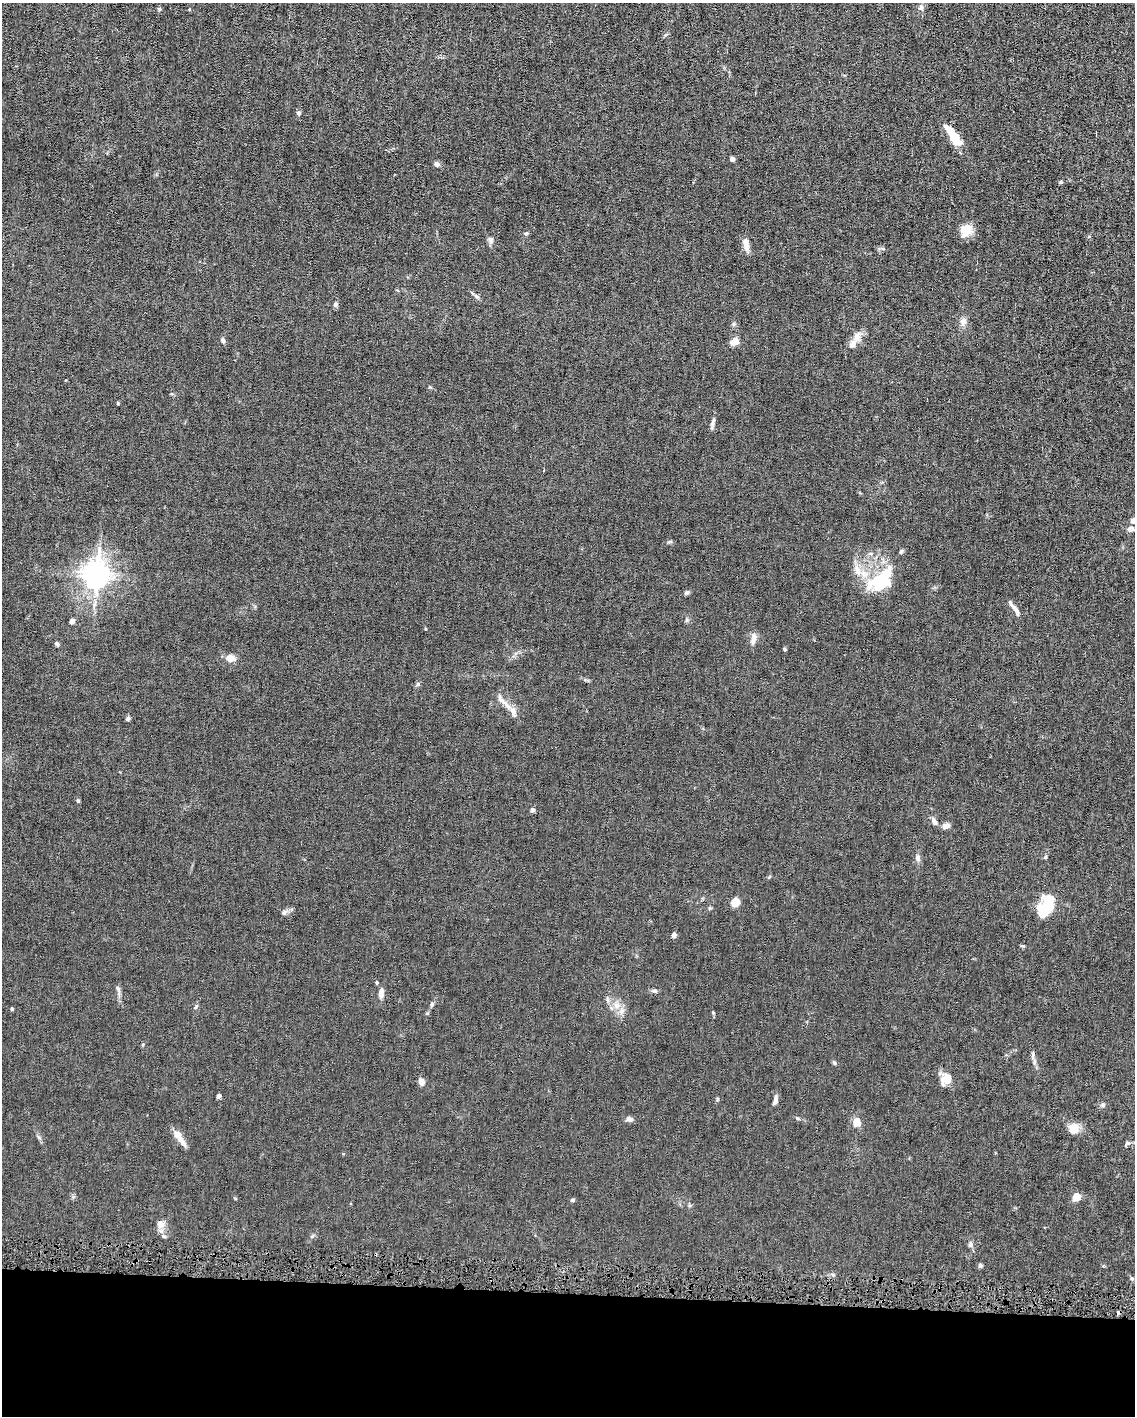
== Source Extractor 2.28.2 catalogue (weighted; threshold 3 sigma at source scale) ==
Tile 10 of 4 x 3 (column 2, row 3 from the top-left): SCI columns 1133-2265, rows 106-1519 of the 4530 x 4563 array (HDU 1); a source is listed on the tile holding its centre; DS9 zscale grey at full resolution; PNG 1137 x 1418 px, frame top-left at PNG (2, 3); no overlay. Shown black and unused: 9% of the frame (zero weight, under 4 of 8 exposures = <1% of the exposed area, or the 3 px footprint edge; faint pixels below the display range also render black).
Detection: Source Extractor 2.28.2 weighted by HDU 2 'WHT'; one run over the whole footprint, this tile lists its part. Background 0.0155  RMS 0.0024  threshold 0.00961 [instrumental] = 3 sigma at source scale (4.09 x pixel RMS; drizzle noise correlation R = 1.36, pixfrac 0.8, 0.05/0.05 arcsec/px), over >= 5 px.
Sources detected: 88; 3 inside a brighter object's white glare — not listed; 9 inside a brighter listed object's ellipse — not listed separately; the other 76 listed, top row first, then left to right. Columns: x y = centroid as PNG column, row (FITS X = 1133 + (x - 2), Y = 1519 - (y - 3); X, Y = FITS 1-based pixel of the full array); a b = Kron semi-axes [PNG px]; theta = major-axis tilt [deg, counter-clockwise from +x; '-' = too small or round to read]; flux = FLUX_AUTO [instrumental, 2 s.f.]
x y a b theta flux
921 7 8 6 27 0.56
159 9 6 4 -46 0.27
299 113 6 6 - 0.41
953 139 23 10 -33 3.2
732 159 4 4 - 0.74
437 164 7 6 - 0.66
1061 182 5 4 - 0.29
966 230 16 11 55 3.1
526 233 6 4 21 0.32
491 240 11 7 -78 0.71
746 244 17 6 -79 1.5
477 297 8 4 -19 0.41
335 304 6 5 - 0.48
963 321 10 8 86 1.2
733 324 6 5 - 0.38
857 337 12 10 70 1.6
223 340 7 5 -67 0.6
735 341 9 7 17 1.6
118 403 4 4 - 0.19
713 423 15 5 78 0.77
1133 521 7 7 - 0.89
1130 529 8 7 - 0.98
670 542 7 4 19 0.29
901 552 6 5 - 0.35
96 577 8 6 -26 140
882 581 32 18 1 8.4
687 593 6 5 - 0.45
1014 608 10 6 -37 0.71
72 621 5 4 - 1
753 638 16 6 78 1.2
57 644 7 5 -32 0.36
785 649 5 3 - 0.28
230 658 10 7 -8 1.9
418 684 6 5 - 0.34
500 698 19 6 -57 1.3
513 711 16 7 -74 1.5
128 718 6 5 - 0.4
78 801 5 4 - 0.28
532 810 5 5 - 0.59
934 822 11 6 -56 0.88
946 826 9 6 15 1.3
1045 857 5 4 - 0.3
918 858 9 7 -76 0.72
735 902 9 8 - 2.1
1048 905 15 12 76 11
284 913 7 5 73 0.54
673 935 5 4 - 0.91
1022 946 6 4 -20 0.28
376 982 6 4 -84 0.26
118 988 8 5 -69 0.5
654 991 8 6 7 0.49
381 993 11 5 82 1.5
432 1005 7 5 70 0.38
617 1005 10 9 - 1.6
196 1007 7 3 53 0.29
12 1009 4 4 - 0.25
713 1012 5 4 - 0.25
1033 1054 10 4 90 0.54
834 1063 6 4 -24 0.33
947 1078 13 9 56 3.1
421 1082 7 6 - 1.3
219 1096 5 4 - 0.56
775 1100 10 5 80 0.92
1103 1105 7 5 27 0.47
798 1118 7 4 -19 0.32
629 1119 9 7 -3 0.73
857 1122 8 6 85 2.6
1073 1129 12 10 63 2.6
180 1139 23 7 -53 1.9
1127 1143 8 4 18 0.45
1076 1197 6 6 - 2.9
572 1200 5 5 - 0.28
160 1224 10 10 - 1.4
970 1244 8 6 -90 0.6
980 1265 6 5 - 0.36
1132 1279 5 5 - 0.3
Isophote crosses this tile's border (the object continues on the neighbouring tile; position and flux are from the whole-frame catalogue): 1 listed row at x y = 1133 521